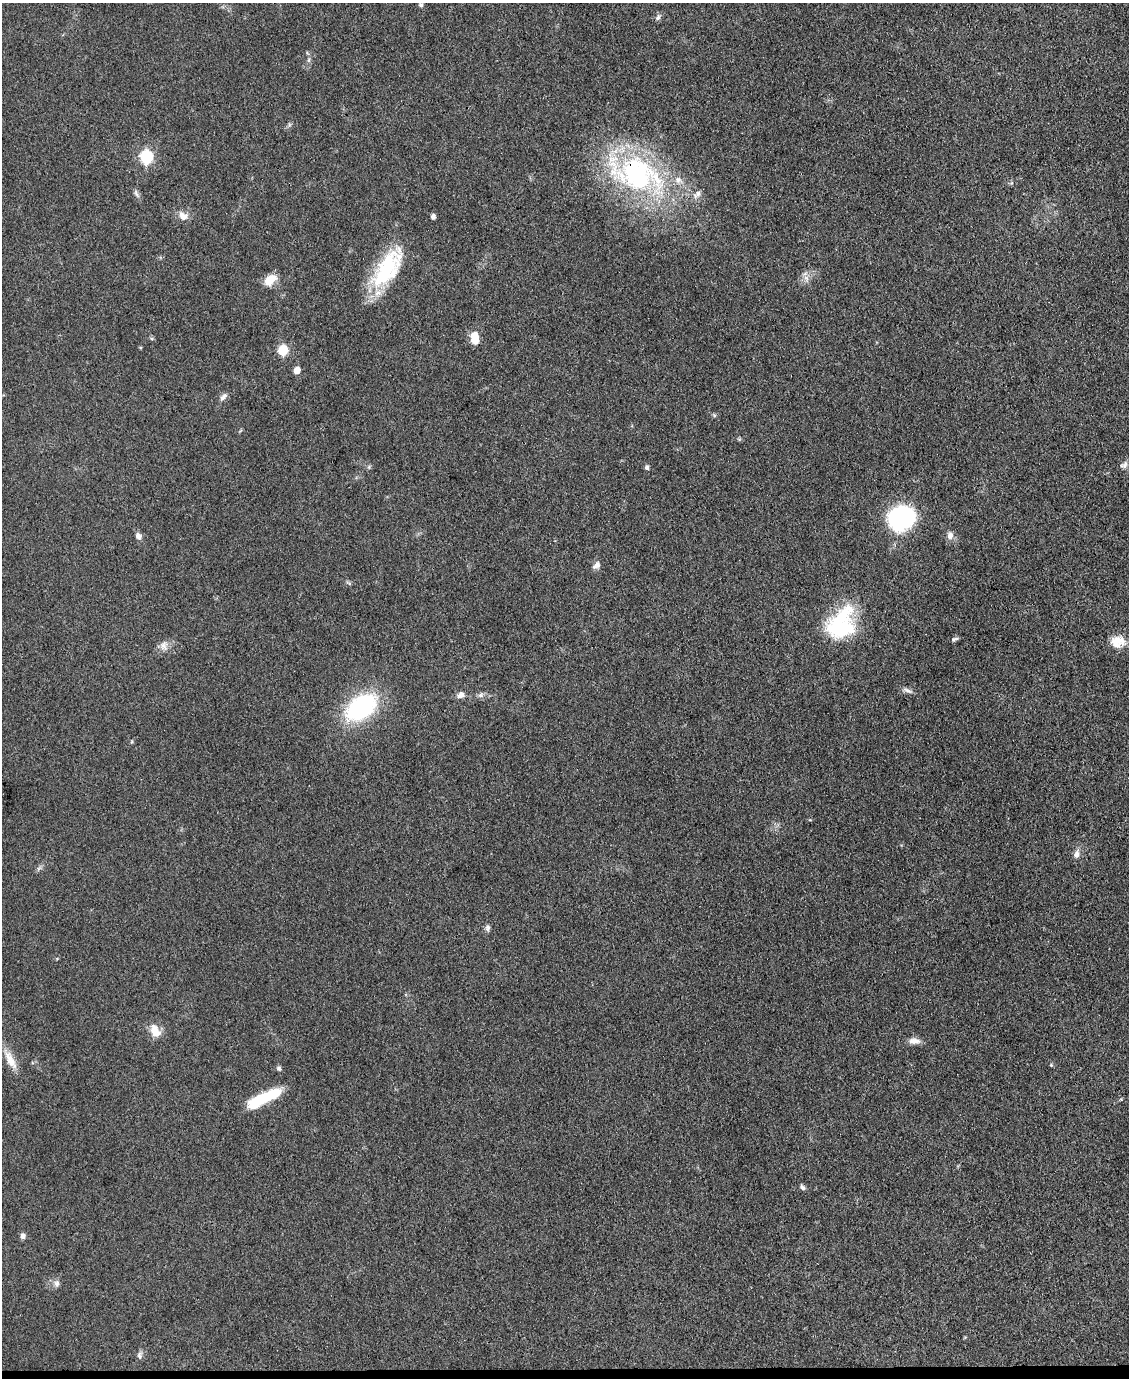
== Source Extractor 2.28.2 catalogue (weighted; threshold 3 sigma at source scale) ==
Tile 10 of 4 x 3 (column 2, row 3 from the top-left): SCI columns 1128-2254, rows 232-1607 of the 4509 x 4485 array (HDU 1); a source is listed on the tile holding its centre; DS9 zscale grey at full resolution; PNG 1131 x 1380 px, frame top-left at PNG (2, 3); no overlay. Shown black and unused: <1% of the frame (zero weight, under 3 of 4 exposures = <1% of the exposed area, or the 3 px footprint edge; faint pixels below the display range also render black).
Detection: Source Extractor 2.28.2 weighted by HDU 2 'WHT'; one run over the whole footprint, this tile lists its part. Background 0.0813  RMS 0.0064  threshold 0.0286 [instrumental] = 3 sigma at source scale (4.5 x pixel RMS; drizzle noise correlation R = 1.50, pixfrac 1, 0.05/0.05 arcsec/px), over >= 5 px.
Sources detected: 43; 3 inside a brighter listed object's ellipse — not listed separately; the other 40 listed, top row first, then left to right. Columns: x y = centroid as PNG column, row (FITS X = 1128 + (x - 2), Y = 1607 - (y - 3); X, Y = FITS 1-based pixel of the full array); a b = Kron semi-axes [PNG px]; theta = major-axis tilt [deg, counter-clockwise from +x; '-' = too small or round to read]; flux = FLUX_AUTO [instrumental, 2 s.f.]
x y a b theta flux
421 5 5 4 - 1.6
658 17 8 6 77 1.9
146 157 7 6 - 84
636 174 81 44 -20 130
136 193 10 5 -72 1.8
183 216 13 10 -36 5.1
433 217 4 4 - 2.6
387 268 54 23 56 49
806 278 8 6 -45 2.7
270 280 15 9 42 10
475 338 12 7 -85 12
283 350 6 5 - 35
297 370 5 5 - 7.7
223 397 13 6 49 2.6
1124 465 11 8 35 2.5
647 467 6 5 - 1.5
901 518 18 16 26 120
950 535 10 8 85 3.3
138 536 9 7 -64 2.8
596 565 12 7 41 2.9
840 629 41 23 5 40
954 639 9 4 13 1.6
1118 642 18 15 -2 11
164 645 14 10 -76 4.3
907 690 15 5 -23 2.5
461 695 11 8 26 3.3
480 695 9 6 27 1.9
361 707 29 18 37 85
1076 854 12 7 74 3.5
488 928 8 6 84 1.8
155 1031 15 10 -61 9.1
914 1041 15 7 -2 4.3
10 1059 31 9 -61 9.2
1051 1065 5 5 - 0.75
279 1068 6 6 - 1.4
264 1098 40 10 26 30
802 1187 8 5 -55 1.7
23 1236 6 5 - 3
57 1283 8 7 - 2.5
140 1355 10 7 -84 2
Overlapping masked pixels (flux is a lower limit): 1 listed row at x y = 636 174